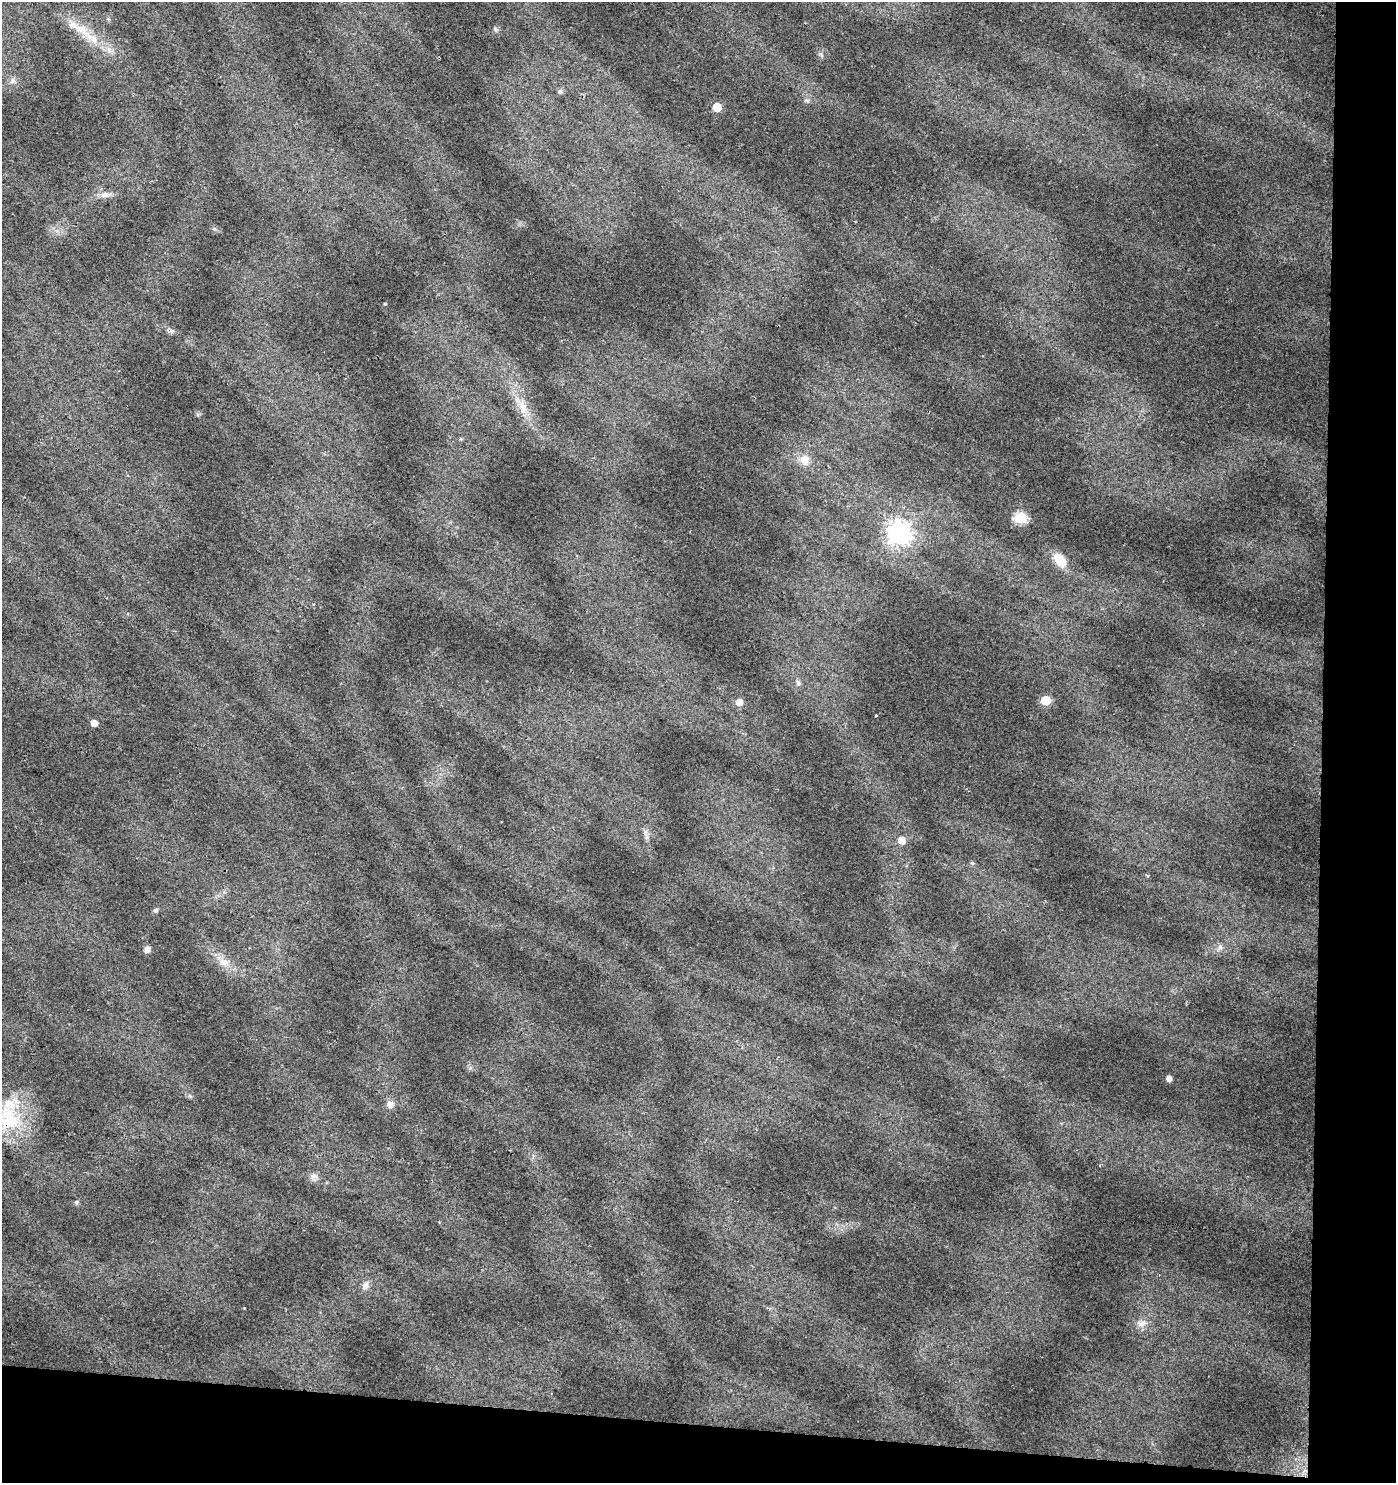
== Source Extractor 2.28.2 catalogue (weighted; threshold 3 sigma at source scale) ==
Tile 9 of 3 x 3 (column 3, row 3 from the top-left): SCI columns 3067-4460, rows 1-1481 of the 4687 x 4448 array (HDU 1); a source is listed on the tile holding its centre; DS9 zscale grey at full resolution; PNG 1398 x 1485 px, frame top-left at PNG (2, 2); no overlay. Shown black and unused: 9% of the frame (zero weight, under 2 of 3 exposures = <1% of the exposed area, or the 3 px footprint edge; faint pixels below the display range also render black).
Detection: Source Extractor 2.28.2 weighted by HDU 2 'WHT'; one run over the whole footprint, this tile lists its part. Background 0.0641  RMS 0.0087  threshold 0.0392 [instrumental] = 3 sigma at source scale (4.5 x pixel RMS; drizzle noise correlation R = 1.50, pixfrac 1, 0.0396/0.0396 arcsec/px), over >= 5 px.
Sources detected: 30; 1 inside a brighter listed object's ellipse — not listed separately; the other 29 listed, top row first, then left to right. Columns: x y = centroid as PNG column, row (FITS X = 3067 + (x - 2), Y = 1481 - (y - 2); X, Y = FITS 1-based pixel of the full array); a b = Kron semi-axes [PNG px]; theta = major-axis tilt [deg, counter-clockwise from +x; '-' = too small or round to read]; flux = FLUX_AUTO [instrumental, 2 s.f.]
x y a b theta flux
74 25 25 8 -27 13
94 39 9 9 - 6.3
12 80 10 4 89 2.2
560 91 7 6 - 2.1
717 107 5 5 - 29
104 195 14 7 -4 4.9
385 303 3 3 - 1.6
171 331 9 6 -48 2.4
523 406 18 9 -78 9.9
805 460 12 12 - 9.1
1021 518 6 6 - 76
899 533 8 8 - 610
1059 560 16 10 -52 17
798 682 8 5 -63 2.2
1046 700 6 5 - 37
739 702 5 5 - 10
876 715 3 2 - 0.83
94 723 5 5 - 7.5
902 840 6 6 - 9.8
972 863 6 5 - 1.5
156 910 8 4 25 1.6
1220 947 6 6 - 2.6
147 949 7 6 - 3.8
223 962 14 9 -33 8.1
1169 1078 6 6 - 3.4
390 1104 9 9 - 4.8
9 1119 34 27 -69 44
365 1286 11 8 49 4.5
1142 1324 14 8 16 5.9
Overlapping masked pixels (flux is a lower limit): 1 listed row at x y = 9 1119
Unlisted compact peaks at least as high as the median listed source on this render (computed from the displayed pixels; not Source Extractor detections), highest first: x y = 76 1202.